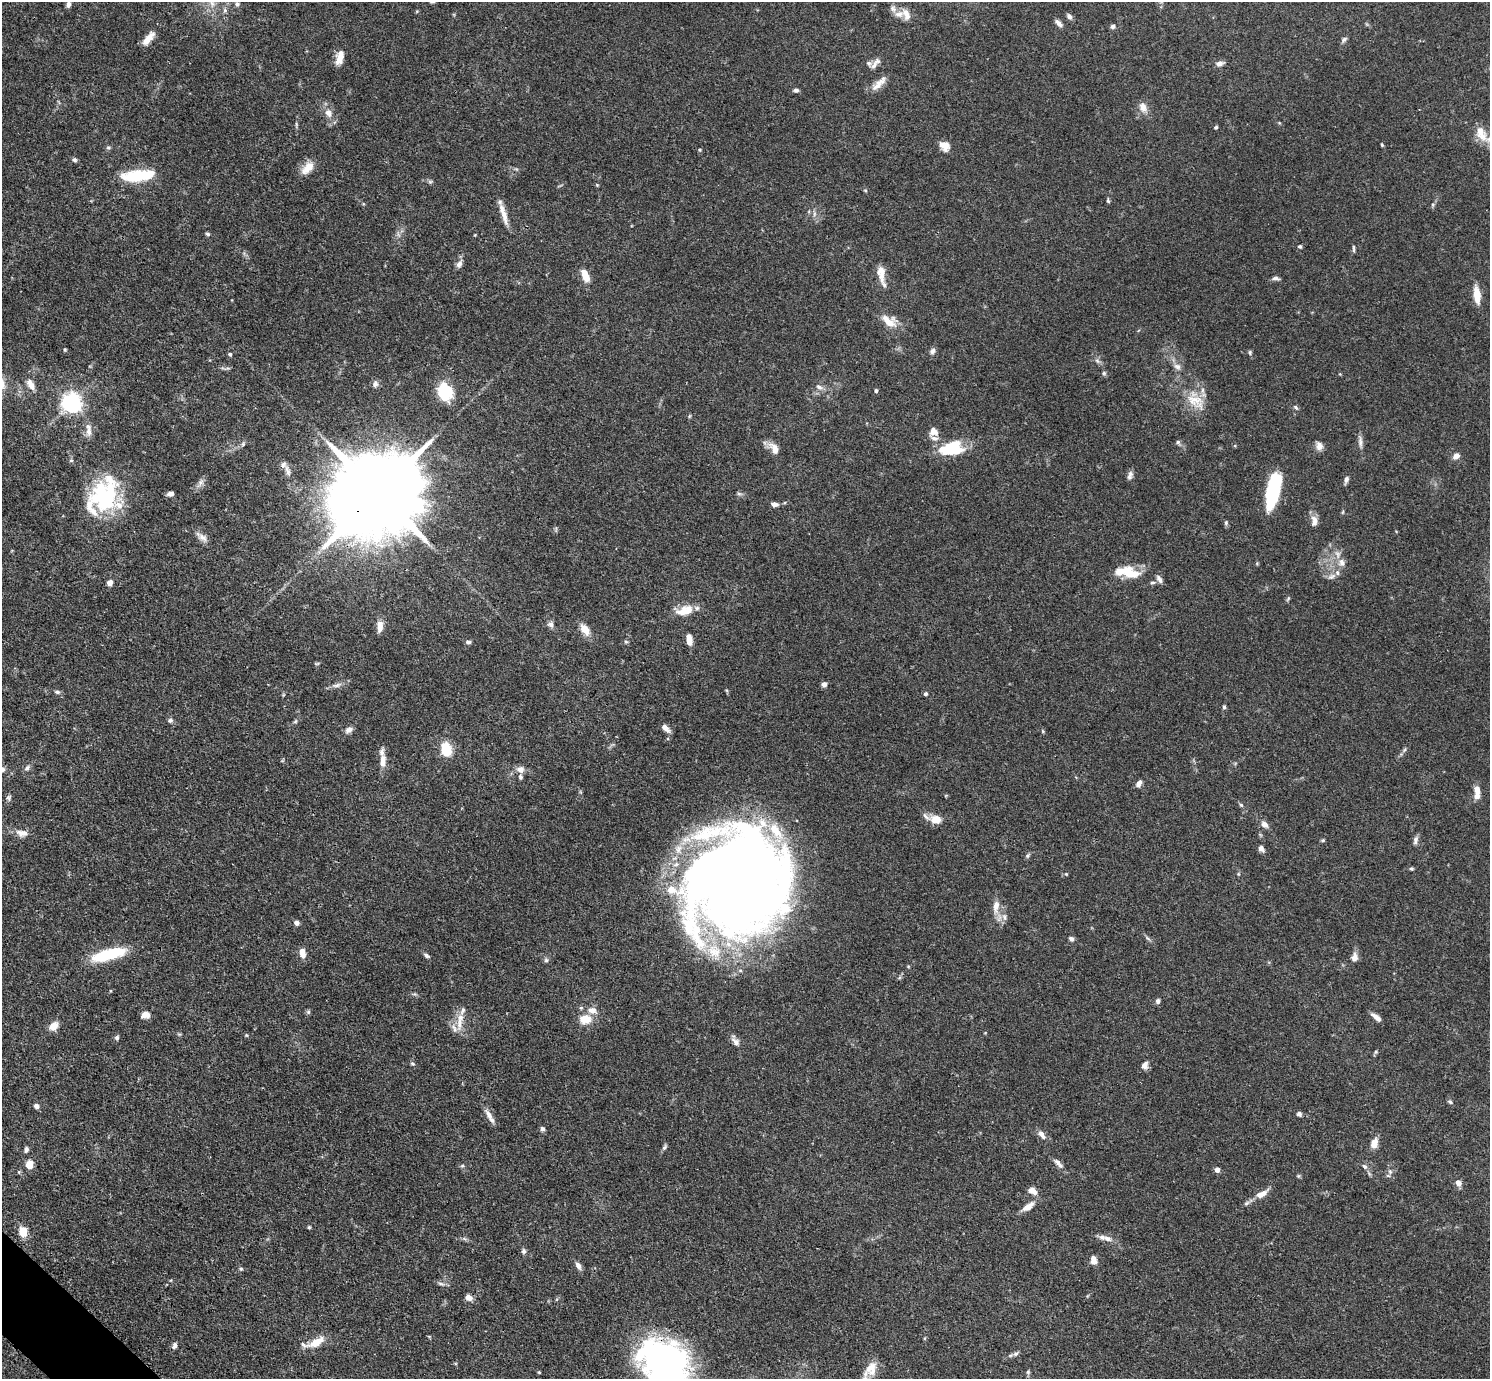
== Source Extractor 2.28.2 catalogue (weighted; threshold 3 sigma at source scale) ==
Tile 7 of 4 x 4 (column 3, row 2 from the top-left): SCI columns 3009-4496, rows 2937-4313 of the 6017 x 6017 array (HDU 1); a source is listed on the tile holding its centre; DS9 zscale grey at full resolution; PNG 1492 x 1381 px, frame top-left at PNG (2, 2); no overlay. Shown black and unused: <1% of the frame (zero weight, under 3 of 4 exposures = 4% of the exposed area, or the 3 px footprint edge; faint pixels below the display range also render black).
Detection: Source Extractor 2.28.2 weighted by HDU 2 'WHT'; one run over the whole footprint, this tile lists its part. Background 0.0772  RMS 0.0036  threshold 0.0162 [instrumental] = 3 sigma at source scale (4.5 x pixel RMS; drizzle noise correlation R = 1.50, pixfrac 1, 0.05/0.05 arcsec/px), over >= 5 px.
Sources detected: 216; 7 inside a brighter object's white glare — not listed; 21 inside a brighter listed object's ellipse — not listed separately; the other 188 listed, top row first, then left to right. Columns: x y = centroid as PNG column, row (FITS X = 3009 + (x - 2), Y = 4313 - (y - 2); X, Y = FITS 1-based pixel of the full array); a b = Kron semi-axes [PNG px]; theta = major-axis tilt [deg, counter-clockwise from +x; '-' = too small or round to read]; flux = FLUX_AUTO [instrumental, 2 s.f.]
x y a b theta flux
211 2 18 8 -66 4.1
68 4 9 6 74 1.2
237 4 7 6 - 0.97
893 9 10 8 -51 1.7
225 10 6 4 90 0.73
906 14 15 9 -69 3.2
1069 16 8 6 -51 1.1
1058 23 11 5 -46 1.4
1113 26 6 5 - 1
148 38 19 7 52 3.7
1344 39 8 5 35 0.91
340 57 18 8 73 3.7
1220 63 10 6 16 1.6
874 65 12 7 52 1.8
876 87 36 7 43 3.5
796 90 6 5 - 0.91
1143 107 14 10 -63 3
328 113 11 9 -60 2.8
296 124 8 4 -89 0.57
1216 127 5 4 - 0.49
1480 131 16 13 84 4.3
1382 145 4 3 - 0.41
945 146 12 9 -46 3.4
108 148 8 4 0 0.57
700 150 5 4 - 0.4
74 160 6 5 - 0.83
308 168 19 10 46 4.6
134 176 26 16 1 12
430 182 6 5 - 0.61
865 190 5 3 - 0.37
1108 201 6 4 -82 0.55
1433 205 6 4 62 0.56
504 214 29 7 -73 4.1
814 214 7 4 72 0.74
208 234 5 4 - 0.61
1300 246 5 4 - 0.67
1353 249 11 3 -90 0.65
459 264 11 7 64 1.8
881 273 22 10 -85 4.4
585 276 14 7 -67 5.3
1276 278 9 5 -2 1
1477 295 20 7 -83 5.2
889 321 20 12 -28 5.7
65 349 5 4 - 0.4
933 351 8 6 59 1.2
1250 352 7 5 -89 0.56
230 354 5 4 - 0.55
1097 361 8 5 -31 0.92
1177 367 10 8 -25 1.8
227 368 7 4 0 0.64
1104 373 6 5 - 0.59
31 384 14 7 -58 2.7
375 384 9 7 85 1.2
819 387 11 6 -23 1.4
876 391 4 4 - 0.81
445 392 17 12 -77 18
1195 401 30 16 -36 8.1
71 402 7 7 - 190
1296 407 8 5 -46 0.71
689 416 6 4 88 0.42
89 431 15 7 86 2.4
933 431 11 10 - 2.6
1178 442 6 5 - 0.74
1360 442 18 5 -88 1.6
243 444 6 5 - 0.71
1319 446 10 8 -81 2.1
774 448 18 9 -58 3.4
952 448 30 17 7 14
1456 456 8 6 38 1.9
71 460 5 5 - 0.52
288 471 16 6 -73 2
1130 475 11 6 69 1.3
1346 480 9 5 72 1.1
200 483 14 6 55 1.6
1273 492 33 13 78 21
170 493 7 5 12 1.4
378 493 32 19 40 8100
739 494 7 4 -2 0.66
104 499 54 24 -80 29
774 504 9 5 -9 1.4
1343 512 6 3 71 0.39
1314 521 15 8 87 2.4
1226 523 7 5 -78 0.67
202 537 19 7 -37 2.3
1338 554 12 8 -80 2.2
1128 571 24 13 -23 9.1
1331 576 12 6 32 1.4
1159 579 11 6 -56 1.4
110 583 6 6 - 1.8
1152 583 7 4 5 0.69
1288 599 8 3 45 0.48
688 611 17 14 -42 4.8
551 624 8 8 - 1.3
380 627 14 7 86 2.9
585 629 15 9 -54 4.2
689 640 10 5 -84 3.8
626 641 6 4 -2 0.5
468 642 7 4 0 0.81
317 663 7 3 9 0.46
824 684 6 5 - 1.6
337 685 15 5 15 1.8
57 692 8 5 -10 0.78
925 694 4 4 - 0.67
1224 707 6 4 -69 0.53
170 720 7 6 - 0.92
295 721 6 5 - 0.57
665 728 11 5 -44 2.2
349 730 9 7 30 1.7
1043 731 5 4 - 0.41
446 749 16 11 -74 8.6
1404 750 6 4 70 0.56
383 761 19 8 86 3.6
27 768 8 6 66 1
2 769 7 6 - 1.4
520 769 11 9 3 2.1
1139 784 8 5 63 1.9
1477 790 10 7 -73 2.7
9 798 8 6 -68 0.9
1241 805 5 4 - 0.51
936 819 15 11 -5 3.8
1264 824 11 7 -40 1.7
22 833 18 9 -7 3.1
1323 840 5 4 - 0.47
1415 840 12 6 78 1.2
1261 848 7 6 - 1.5
1028 856 7 5 49 0.69
1411 868 5 4 - 0.52
1066 874 5 3 - 0.31
733 877 90 74 73 670
996 906 16 8 80 3.3
1004 917 10 5 -72 1.1
297 923 5 5 - 1.4
1148 938 9 3 -45 0.71
1071 939 7 5 -41 1
302 953 9 6 -82 3.4
108 955 42 12 15 16
426 955 8 5 -33 0.86
1355 957 11 8 82 2.1
546 960 6 6 - 0.72
1158 1001 6 5 - 1
308 1012 6 5 - 0.58
145 1015 10 7 14 2.5
1376 1017 12 5 -38 2.3
585 1019 14 11 -2 5.5
460 1023 23 7 84 3.8
53 1026 9 7 43 4.3
246 1035 5 4 - 0.38
117 1038 6 5 - 0.82
736 1042 11 8 -42 1.8
1376 1052 5 5 - 0.5
412 1064 6 5 - 0.61
1144 1065 9 7 58 1.8
1450 1102 6 5 - 0.66
36 1106 6 5 - 1.4
488 1114 16 7 -59 2.7
1299 1114 5 5 - 1.1
542 1129 6 6 - 0.91
1042 1135 14 7 -51 2
1374 1143 11 8 71 3.4
664 1147 9 5 45 0.74
26 1150 8 5 68 0.92
1058 1163 15 6 -48 1.9
29 1164 8 7 - 4.2
462 1166 6 4 18 0.47
1365 1166 8 6 -40 0.99
1217 1170 4 4 - 2.6
1390 1172 7 4 -55 0.72
1298 1176 6 4 71 0.44
1458 1183 8 6 -59 2
1032 1191 11 7 -38 2.5
1261 1194 18 8 26 3.3
1028 1207 15 7 36 3.3
309 1227 4 4 - 0.48
23 1232 8 7 - 6.2
1107 1238 11 7 -13 2
524 1251 7 6 - 0.85
1093 1260 9 7 -80 2.6
578 1265 9 6 -62 1.7
241 1269 5 4 - 0.51
441 1284 11 4 -11 0.93
469 1298 8 7 - 2
316 1342 21 8 28 5.9
174 1346 7 5 70 1.3
1016 1353 7 6 - 0.89
664 1363 49 38 -46 120
870 1369 20 12 54 5
539 1372 4 4 - 0.34
1028 1372 7 5 -89 0.64
Overlapping masked pixels (flux is a lower limit): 2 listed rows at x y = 378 493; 664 1363
Isophote crosses this tile's border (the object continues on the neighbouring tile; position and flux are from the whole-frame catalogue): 3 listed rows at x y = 211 2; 2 769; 664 1363